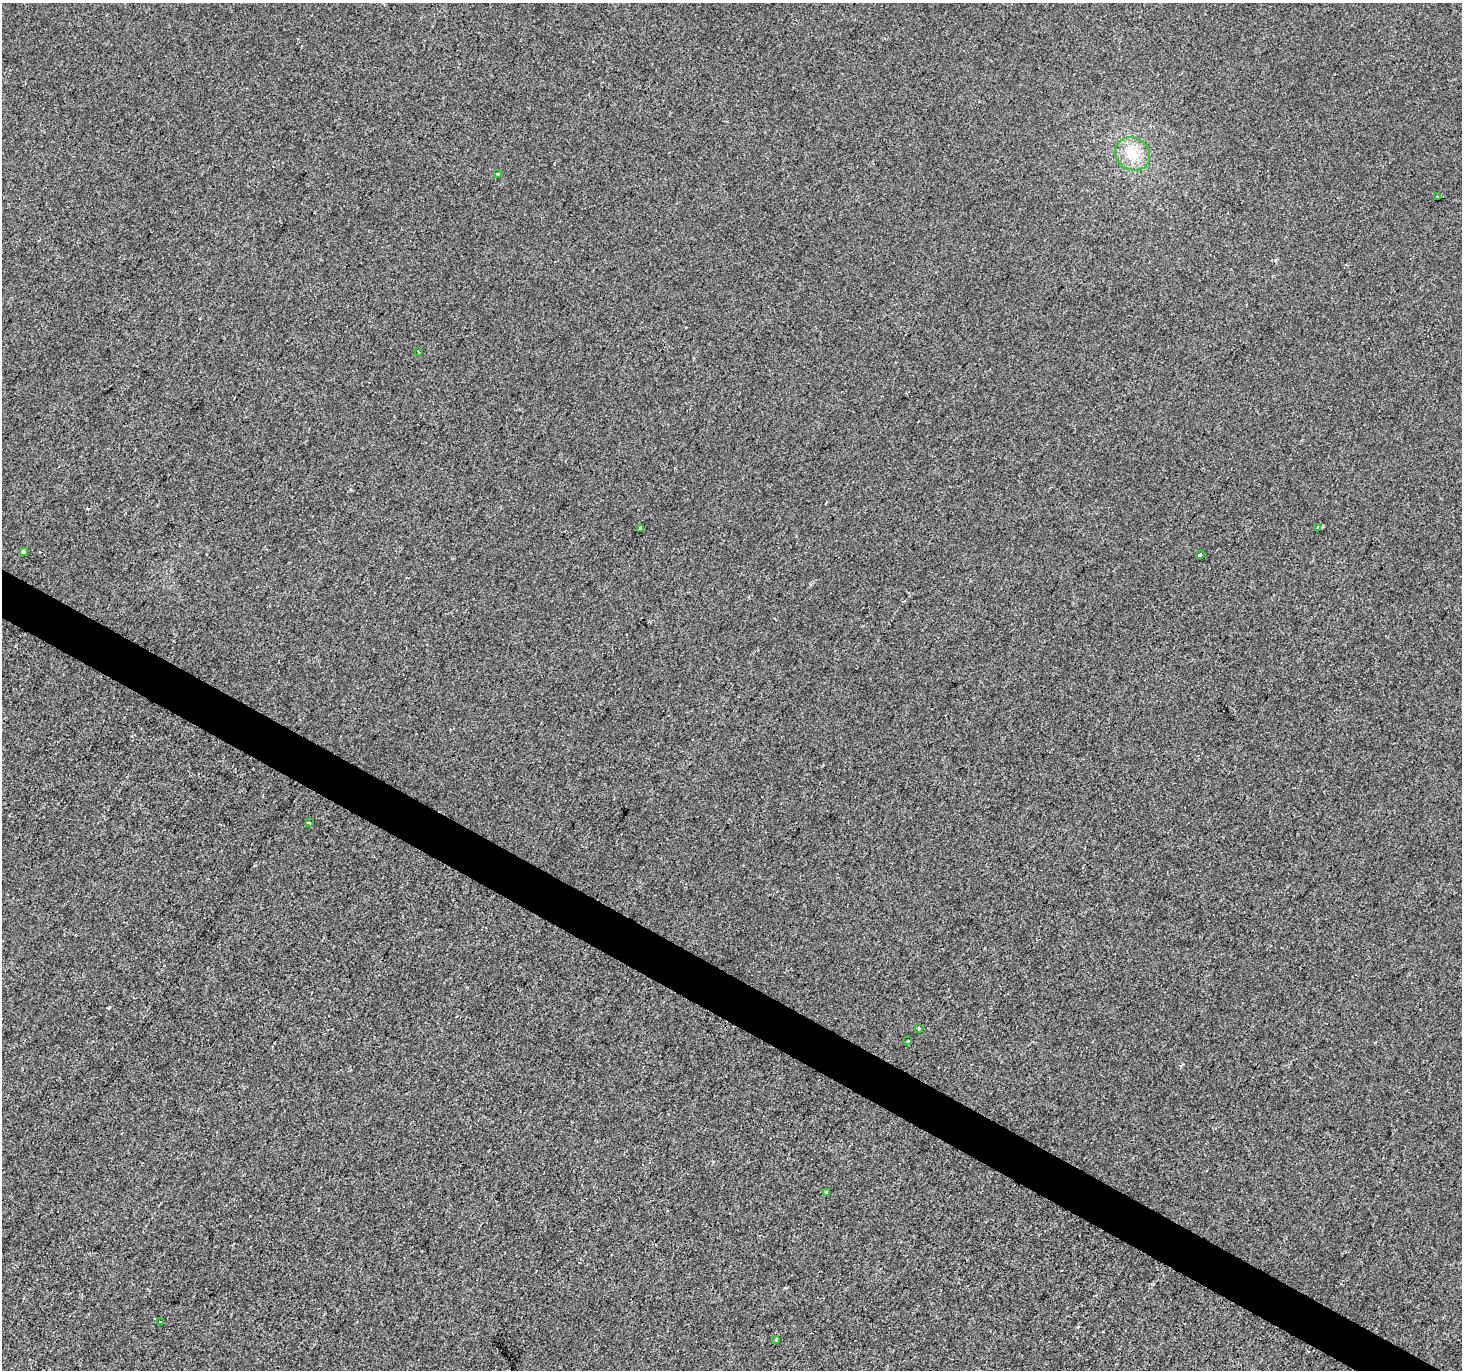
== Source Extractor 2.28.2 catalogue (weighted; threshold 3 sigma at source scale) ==
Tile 6 of 4 x 4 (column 2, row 2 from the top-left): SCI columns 1467-2926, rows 2997-4364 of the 5847 x 5926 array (HDU 1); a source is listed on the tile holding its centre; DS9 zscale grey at full resolution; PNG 1464 x 1372 px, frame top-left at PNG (2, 3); each listed source drawn as its Kron ellipse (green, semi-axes under 4 px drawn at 4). Shown black and unused: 3% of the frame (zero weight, under 2 of 3 exposures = <1% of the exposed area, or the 3 px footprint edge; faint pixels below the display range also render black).
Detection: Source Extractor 2.28.2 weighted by HDU 2 'WHT'; one run over the whole footprint, this tile lists its part. Background -6.75e-04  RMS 0.0041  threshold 0.0187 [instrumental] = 3 sigma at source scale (4.5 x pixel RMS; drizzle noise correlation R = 1.50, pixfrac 1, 0.0396/0.0396 arcsec/px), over >= 5 px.
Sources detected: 17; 3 cosmic-ray / hot-pixel residue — neither listed nor drawn; the other 14 listed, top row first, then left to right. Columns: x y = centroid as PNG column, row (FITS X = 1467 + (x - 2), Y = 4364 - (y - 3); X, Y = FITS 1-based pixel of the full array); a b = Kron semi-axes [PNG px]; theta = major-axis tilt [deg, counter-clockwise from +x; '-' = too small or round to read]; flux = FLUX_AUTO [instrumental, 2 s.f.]
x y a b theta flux
1133 154 18 16 -32 8.6
498 174 3 3 - 0.59
1437 197 3 3 - 1.5
419 352 2 2 - 0.43
1318 527 4 2 - 0.39
640 528 4 3 - 2.6
23 551 4 3 - 2.1
1200 555 3 3 - 1.4
309 823 4 3 - 0.53
919 1028 3 3 - 0.87
908 1041 3 3 - 0.62
826 1193 4 3 - 0.7
160 1322 3 3 - 3.9
776 1340 4 3 - 0.41